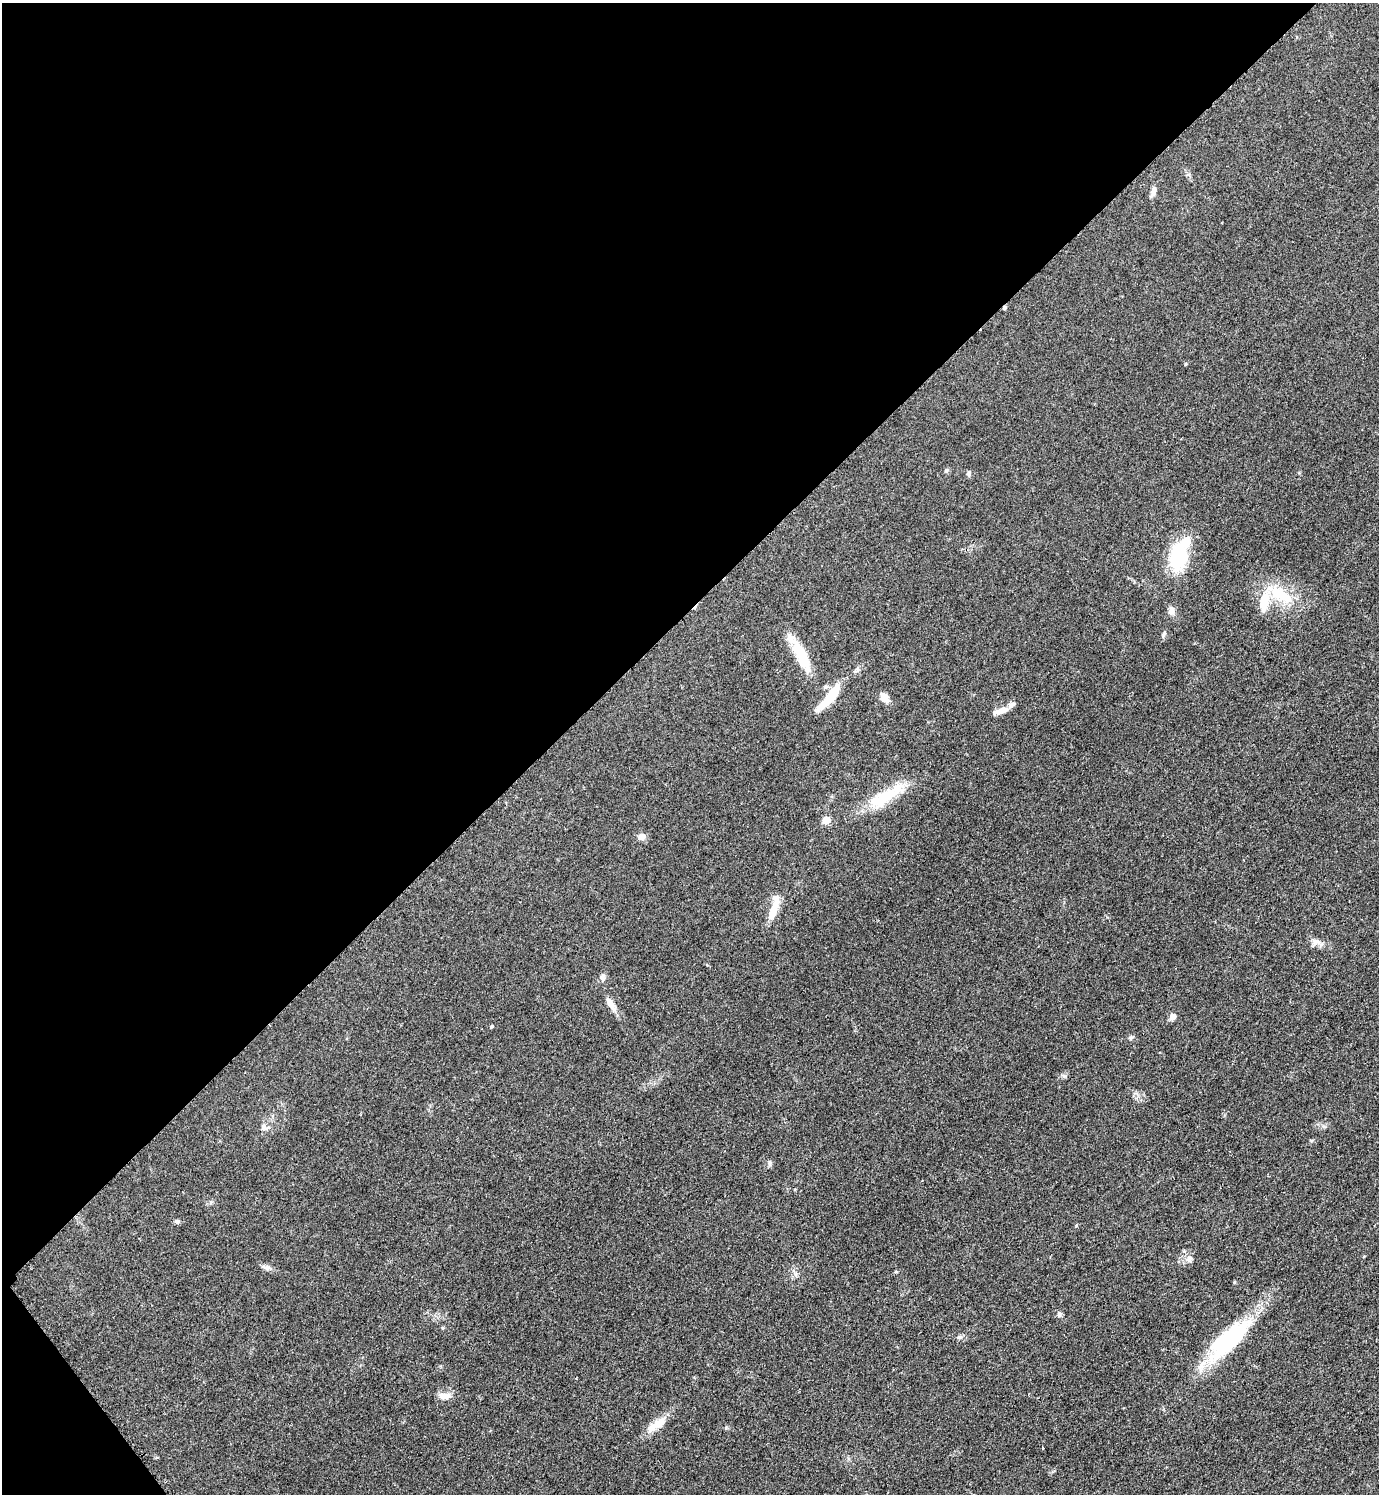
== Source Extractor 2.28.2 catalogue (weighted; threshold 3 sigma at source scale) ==
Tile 5 of 4 x 4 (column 1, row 2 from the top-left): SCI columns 313-1689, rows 2991-4482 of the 5988 x 5990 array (HDU 1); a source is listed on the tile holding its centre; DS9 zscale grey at full resolution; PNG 1381 x 1496 px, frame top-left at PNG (2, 3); no overlay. Shown black and unused: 42% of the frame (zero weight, under 2 of 3 exposures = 1% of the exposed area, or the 3 px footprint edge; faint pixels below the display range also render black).
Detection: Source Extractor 2.28.2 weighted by HDU 2 'WHT'; one run over the whole footprint, this tile lists its part. Background 0.0801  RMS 0.0074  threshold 0.0331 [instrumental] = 3 sigma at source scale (4.5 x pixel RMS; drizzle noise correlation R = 1.50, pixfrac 1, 0.05/0.05 arcsec/px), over >= 5 px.
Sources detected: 44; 1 cosmic-ray / hot-pixel residue — not listed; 5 inside a brighter listed object's ellipse — not listed separately; the other 38 listed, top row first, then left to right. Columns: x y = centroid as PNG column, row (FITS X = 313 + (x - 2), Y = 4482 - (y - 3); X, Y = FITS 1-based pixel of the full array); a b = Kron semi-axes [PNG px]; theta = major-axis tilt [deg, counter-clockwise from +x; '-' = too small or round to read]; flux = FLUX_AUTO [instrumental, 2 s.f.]
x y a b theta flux
1153 192 13 6 78 3.8
1185 364 5 3 - 0.69
947 470 6 4 71 1.1
968 473 8 4 85 1.4
1178 556 26 15 82 51
1280 595 38 17 -33 29
1171 611 12 8 77 3.5
1164 634 10 4 68 1.5
801 654 39 13 -63 26
833 694 24 11 58 18
884 697 13 9 -55 5.8
1002 711 17 8 18 6
886 796 54 15 31 33
826 820 5 5 - 16
642 837 9 8 - 3.9
774 908 36 9 74 12
1316 942 16 10 34 4.6
602 977 9 7 -80 2.9
610 1004 19 7 -58 6.3
1173 1017 7 7 - 3.9
491 1026 5 4 - 0.8
1131 1038 6 5 - 1.3
1063 1076 9 3 -21 1.1
264 1127 10 8 -84 3.2
769 1163 9 4 -83 1.5
177 1221 7 5 12 1.8
1364 1256 5 3 - 0.55
1189 1259 10 7 57 3.3
267 1268 11 7 -21 3
896 1272 5 3 - 0.64
1234 1282 5 3 - 0.69
1059 1315 7 5 76 1.7
442 1328 5 3 - 0.76
959 1337 8 6 -12 1.9
1229 1340 61 20 44 74
445 1396 17 8 3 6.1
656 1425 32 10 34 11
1042 1448 4 2 - 0.62